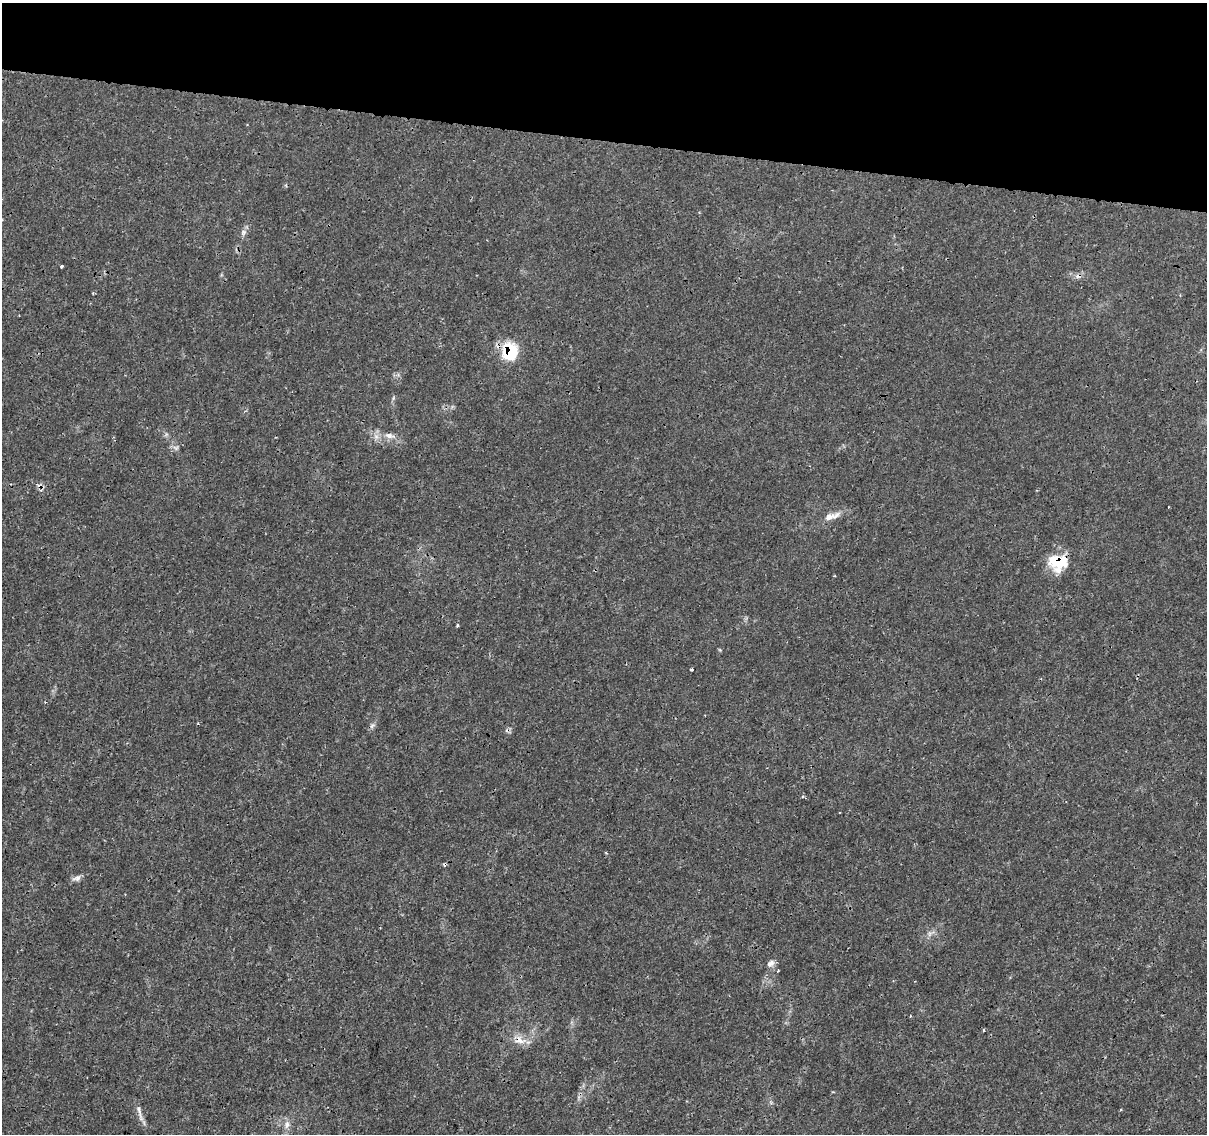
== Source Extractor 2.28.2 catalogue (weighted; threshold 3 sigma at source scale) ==
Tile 2 of 4 x 4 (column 2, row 1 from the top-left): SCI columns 1219-2423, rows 3685-4816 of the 4832 x 5042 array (HDU 1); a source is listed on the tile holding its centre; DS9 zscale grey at full resolution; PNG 1209 x 1136 px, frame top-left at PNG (2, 3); no overlay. Shown black and unused: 12% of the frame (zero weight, under 3 of 4 exposures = <1% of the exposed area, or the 3 px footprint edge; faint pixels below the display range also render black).
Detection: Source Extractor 2.28.2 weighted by HDU 2 'WHT'; one run over the whole footprint, this tile lists its part. Background 0.00203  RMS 7.8e-04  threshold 0.00352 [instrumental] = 3 sigma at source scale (4.5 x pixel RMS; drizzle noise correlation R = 1.50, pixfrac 1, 0.0396/0.0396 arcsec/px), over >= 5 px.
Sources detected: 20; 4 cosmic-ray / hot-pixel residue — not listed; the other 16 listed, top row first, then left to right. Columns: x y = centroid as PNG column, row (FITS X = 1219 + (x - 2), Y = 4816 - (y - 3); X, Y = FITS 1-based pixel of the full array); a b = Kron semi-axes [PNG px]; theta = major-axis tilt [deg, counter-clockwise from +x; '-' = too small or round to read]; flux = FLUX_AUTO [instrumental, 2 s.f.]
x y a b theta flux
244 232 8 5 74 0.24
62 266 3 3 - 0.27
93 293 3 3 - 0.089
509 352 17 15 -89 3.5
389 436 14 7 -7 0.51
831 516 23 8 15 0.75
1058 562 23 19 -2 2.6
834 576 3 3 - 0.065
457 625 5 3 - 0.08
691 669 3 2 - 0.1
77 878 14 5 16 0.31
770 963 11 7 29 0.34
984 1030 4 2 - 0.07
519 1040 13 11 -45 0.74
139 1110 12 4 -71 0.33
287 1124 9 6 75 0.33
Overlapping masked pixels (flux is a lower limit): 3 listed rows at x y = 509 352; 1058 562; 519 1040